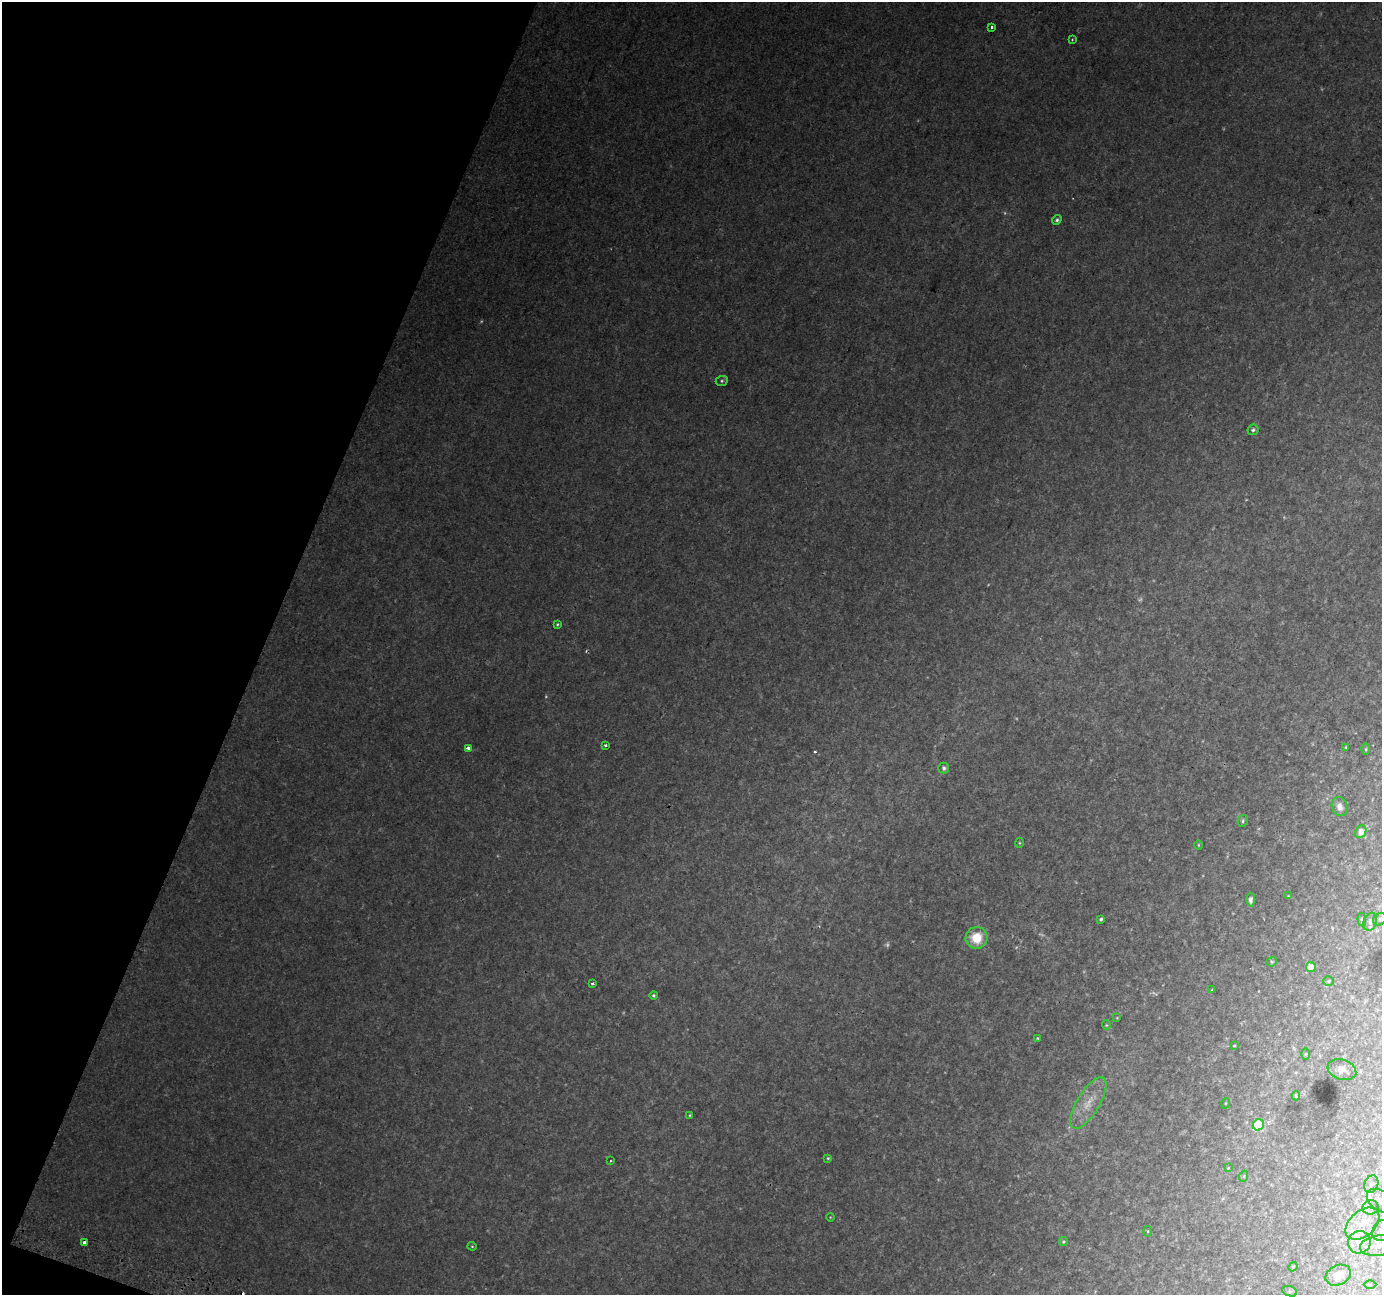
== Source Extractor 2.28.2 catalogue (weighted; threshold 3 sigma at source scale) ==
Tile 9 of 4 x 4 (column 1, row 3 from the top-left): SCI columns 24-1403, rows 1611-2903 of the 5557 x 5739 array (HDU 1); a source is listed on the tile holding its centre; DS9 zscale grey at full resolution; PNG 1384 x 1297 px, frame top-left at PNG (2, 2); each listed source drawn as its Kron ellipse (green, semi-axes under 4 px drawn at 4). Shown black and unused: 19% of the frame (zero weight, under 2 of 3 exposures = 2% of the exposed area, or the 3 px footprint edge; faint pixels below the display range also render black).
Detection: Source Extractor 2.28.2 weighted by HDU 2 'WHT'; one run over the whole footprint, this tile lists its part. Background 0.0147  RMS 0.004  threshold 0.0178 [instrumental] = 3 sigma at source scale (4.5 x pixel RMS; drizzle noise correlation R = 1.50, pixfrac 1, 0.0396/0.0396 arcsec/px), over >= 5 px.
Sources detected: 74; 8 too faint to see at this stretch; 3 cosmic-ray / hot-pixel residue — neither listed nor drawn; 3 inside a brighter listed object's ellipse — not listed separately; the other 60 listed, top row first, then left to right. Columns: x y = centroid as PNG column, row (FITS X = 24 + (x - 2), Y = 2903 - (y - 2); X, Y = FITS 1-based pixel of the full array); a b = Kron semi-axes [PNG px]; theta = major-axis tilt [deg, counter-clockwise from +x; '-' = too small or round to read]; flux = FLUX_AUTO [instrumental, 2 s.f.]
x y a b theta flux
992 28 3 3 - 0.93
1072 40 3 3 - 0.31
1057 220 5 4 - 0.81
722 381 6 5 - 0.74
1253 430 5 5 - 0.9
557 624 4 3 - 0.47
605 745 3 3 - 1.2
1346 747 3 3 - 0.63
468 748 4 3 - 2
1366 749 6 4 89 0.43
944 768 5 5 - 1.1
1340 807 10 7 -73 2.3
1243 821 6 5 - 0.66
1361 832 7 5 67 2.9
1019 843 5 3 - 0.41
1198 845 4 3 - 0.36
1288 896 3 3 - 0.24
1251 900 7 4 90 1.5
1101 919 4 3 - 0.7
1362 919 7 3 -84 0.49
1380 919 7 6 - 0.87
1370 922 9 6 71 1.4
976 938 11 11 - 11
1272 962 5 4 - 0.54
1311 967 5 5 - 4.1
1328 981 5 4 - 0.53
593 984 3 3 - 1.5
1212 990 4 3 - 0.4
653 995 4 4 - 0.67
1117 1018 4 2 - 0.3
1106 1025 4 4 - 0.38
1037 1038 3 3 - 0.55
1234 1046 3 3 - 0.37
1305 1054 5 3 - 0.39
1342 1070 15 10 -19 3.1
1296 1096 4 3 - 0.47
1088 1103 29 11 59 7.3
1226 1103 5 3 - 0.31
690 1115 4 3 - 0.4
1258 1125 6 5 - 19
828 1158 4 4 - 0.47
611 1161 3 3 - 0.41
1228 1168 3 2 - 0.25
1244 1176 5 3 - 0.37
1371 1184 9 7 70 1.8
1380 1201 15 9 -37 3.9
1371 1207 8 7 - 1.5
830 1217 4 3 - 0.32
1362 1224 19 12 41 8.2
1148 1231 5 3 - 0.45
1381 1231 11 9 67 3
1063 1242 4 4 - 0.59
1359 1242 11 11 - 6.1
85 1243 4 3 - 3
472 1246 4 4 - 0.44
1379 1246 19 10 8 6.5
1293 1267 5 4 - 0.47
1338 1275 13 9 26 4.8
1370 1284 6 4 0 0.61
1290 1291 8 5 -19 0.71
Overlapping masked pixels (flux is a lower limit): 1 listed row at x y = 85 1243
Isophote crosses this tile's border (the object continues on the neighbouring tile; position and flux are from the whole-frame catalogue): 3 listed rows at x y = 1380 1201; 1381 1231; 1379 1246